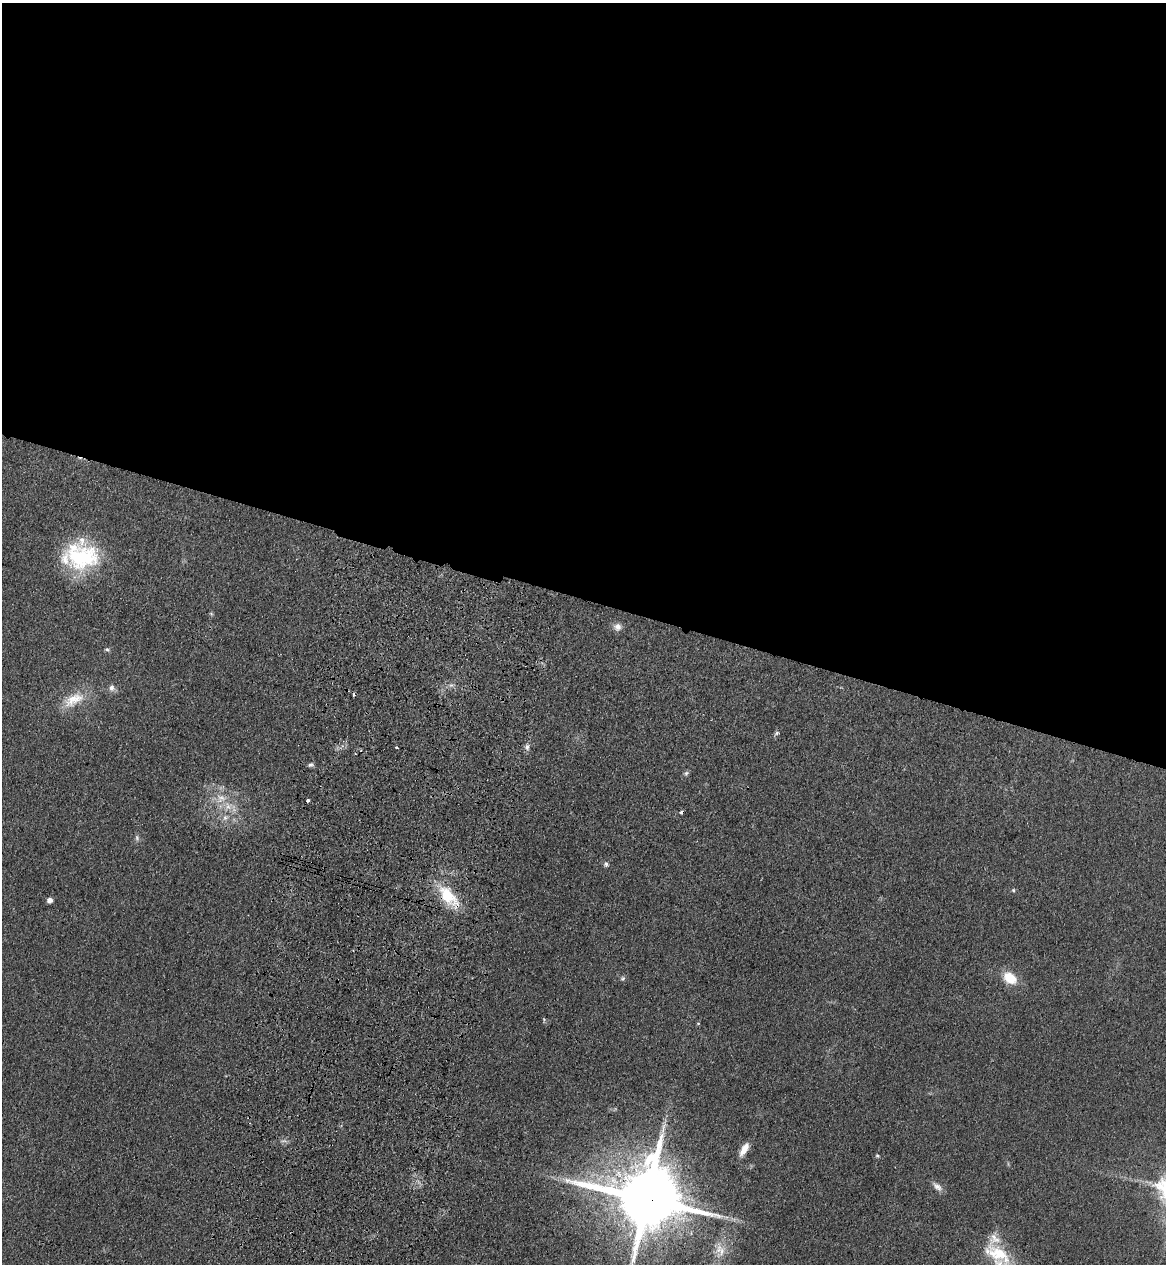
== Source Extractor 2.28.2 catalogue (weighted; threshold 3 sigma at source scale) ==
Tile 3 of 4 x 4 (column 3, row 1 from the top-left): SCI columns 2571-3734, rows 3824-5085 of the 5260 x 5122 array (HDU 1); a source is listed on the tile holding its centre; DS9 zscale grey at full resolution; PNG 1168 x 1266 px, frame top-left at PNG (2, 3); no overlay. Shown black and unused: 48% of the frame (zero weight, under 3 of 4 exposures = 6% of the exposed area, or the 3 px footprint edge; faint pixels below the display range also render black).
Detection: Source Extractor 2.28.2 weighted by HDU 2 'WHT'; one run over the whole footprint, this tile lists its part. Background 0.0581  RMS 0.007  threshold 0.0313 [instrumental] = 3 sigma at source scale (4.5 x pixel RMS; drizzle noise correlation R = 1.50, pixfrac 1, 0.05/0.05 arcsec/px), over >= 5 px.
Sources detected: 37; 1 too faint to see at this stretch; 1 inside a brighter object's white glare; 2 cosmic-ray / hot-pixel residue — not listed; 5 inside a brighter listed object's ellipse — not listed separately; the other 28 listed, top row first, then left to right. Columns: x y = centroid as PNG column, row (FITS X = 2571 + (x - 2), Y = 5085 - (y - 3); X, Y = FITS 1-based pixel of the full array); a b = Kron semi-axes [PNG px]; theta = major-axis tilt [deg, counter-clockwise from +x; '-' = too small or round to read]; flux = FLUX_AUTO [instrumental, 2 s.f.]
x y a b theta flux
82 557 42 30 9 63
617 627 10 10 - 4
107 649 6 5 - 1.3
451 685 7 4 -17 1.6
112 688 9 8 - 3
73 700 33 16 27 18
777 733 7 5 29 1.3
396 747 3 3 - 0.99
527 747 8 6 85 2.4
310 765 7 6 - 1.6
686 773 7 6 - 1.5
221 798 16 13 14 11
308 801 4 3 - 1.9
225 818 9 7 57 3.3
606 864 7 6 - 1.9
1013 890 5 4 - 0.92
449 896 36 16 -50 26
50 900 4 4 - 4.7
1010 978 15 10 -37 17
623 979 6 6 - 1.4
698 1023 5 3 - 0.58
284 1141 9 3 5 1.5
744 1149 15 6 59 7.6
877 1156 5 4 - 1.1
937 1187 15 7 -41 3.9
647 1199 19 16 -23 7600
721 1252 17 9 78 8.2
997 1254 43 20 -30 32
Overlapping masked pixels (flux is a lower limit): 2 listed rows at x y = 449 896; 647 1199
Isophote crosses this tile's border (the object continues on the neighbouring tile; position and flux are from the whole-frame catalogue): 2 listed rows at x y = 647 1199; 997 1254